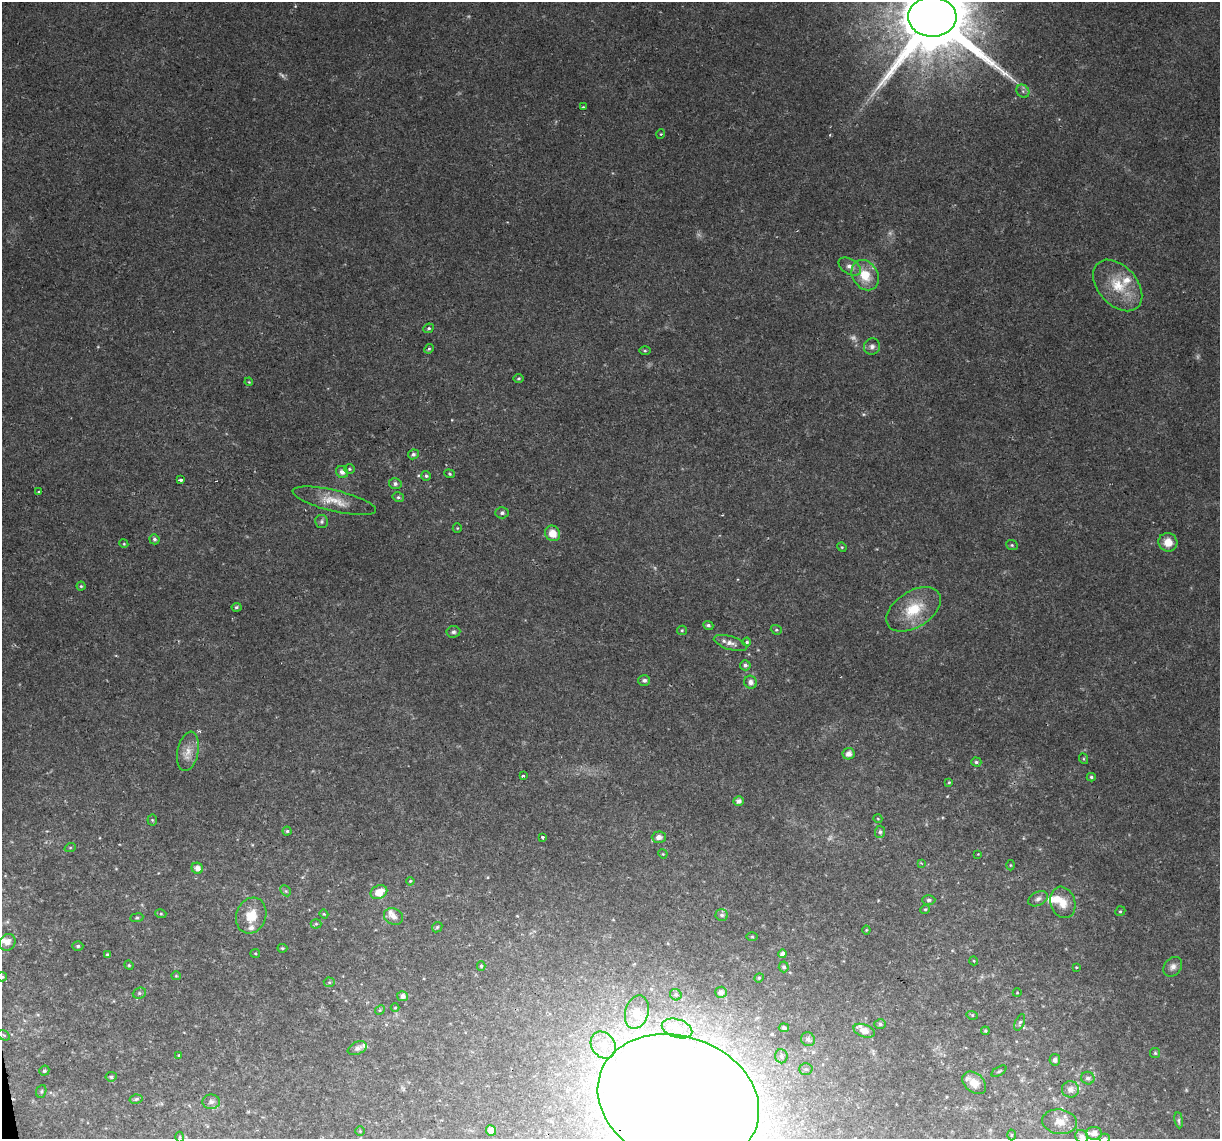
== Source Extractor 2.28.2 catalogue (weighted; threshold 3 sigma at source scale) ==
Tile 7 of 4 x 4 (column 3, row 2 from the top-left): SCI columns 2437-3654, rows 2346-3482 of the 4872 x 4645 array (HDU 1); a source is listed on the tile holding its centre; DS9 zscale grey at full resolution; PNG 1222 x 1141 px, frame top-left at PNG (2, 2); each listed source drawn as its Kron ellipse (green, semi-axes under 4 px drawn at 4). Shown black and unused: <1% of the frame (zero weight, under 2 of 3 exposures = <1% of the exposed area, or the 3 px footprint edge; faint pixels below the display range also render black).
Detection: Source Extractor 2.28.2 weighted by HDU 2 'WHT'; one run over the whole footprint, this tile lists its part. Background 0.0408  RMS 0.0036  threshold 0.0161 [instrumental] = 3 sigma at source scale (4.5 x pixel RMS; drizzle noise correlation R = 1.50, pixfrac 1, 0.0396/0.0396 arcsec/px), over >= 5 px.
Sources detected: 159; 5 too faint to see at this stretch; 1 cosmic-ray / hot-pixel residue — neither listed nor drawn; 12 inside a brighter listed object's ellipse — not listed separately; the other 141 listed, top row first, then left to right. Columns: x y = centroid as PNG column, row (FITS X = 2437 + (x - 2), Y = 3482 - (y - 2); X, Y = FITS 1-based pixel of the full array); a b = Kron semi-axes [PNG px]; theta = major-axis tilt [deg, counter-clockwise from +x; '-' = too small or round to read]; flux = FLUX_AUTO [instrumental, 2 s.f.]
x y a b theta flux
932 17 24 20 -1 6600
1023 91 7 6 - 0.88
584 107 4 3 - 0.52
661 134 5 3 - 0.32
850 266 12 7 -31 2.1
865 275 16 12 -57 8.3
1118 285 30 19 -48 12
429 328 5 4 - 0.62
872 346 8 8 - 1.4
429 349 5 4 - 0.53
645 351 5 3 - 0.42
519 378 5 4 - 0.54
249 382 4 3 - 0.33
413 454 5 5 - 0.85
349 469 5 4 - 0.54
342 472 6 5 - 1.8
449 474 5 4 - 0.5
426 476 5 5 - 0.67
181 479 3 3 - 0.78
395 484 6 5 - 1.1
39 492 3 3 - 0.8
398 497 6 4 -12 0.68
334 501 43 10 -14 7.4
502 513 6 5 - 0.96
322 521 7 6 - 0.8
457 528 5 4 - 0.35
553 533 8 7 - 4.8
154 539 5 5 - 0.85
1168 542 9 9 - 4.6
124 544 4 3 - 0.35
1012 545 6 4 -22 0.55
842 547 5 4 - 0.4
81 586 4 4 - 0.52
236 607 5 4 - 0.63
914 609 30 18 33 13
708 625 5 4 - 0.76
682 630 5 4 - 0.5
776 630 6 4 -19 0.51
453 632 7 6 - 0.9
747 642 4 4 - 0.58
730 643 17 6 -17 2.6
745 665 5 5 - 1
644 680 6 5 - 1.2
751 682 6 6 - 1.9
188 751 20 10 79 4.2
848 754 6 5 - 2.3
1084 759 5 3 - 0.37
976 762 5 4 - 0.64
523 776 3 3 - 0.69
1091 777 4 3 - 0.59
949 782 4 4 - 0.39
739 801 5 4 - 1.6
878 819 4 3 - 0.29
152 820 5 5 - 0.43
287 831 4 4 - 0.56
880 832 6 5 - 0.66
543 837 3 3 - 2.4
659 837 7 5 2 1.8
70 848 6 3 19 0.41
663 854 5 4 - 0.35
978 854 3 3 - 0.19
921 863 3 3 - 0.28
1010 865 5 3 - 0.33
197 868 6 5 - 2.2
410 881 4 3 - 0.36
286 891 6 4 -45 0.57
379 892 8 6 25 5.7
1038 899 10 6 27 1.5
929 900 6 4 0 0.73
1063 902 16 12 -72 5
925 909 5 4 - 0.44
1120 911 5 4 - 0.52
161 914 5 3 - 0.44
324 914 4 3 - 0.4
722 915 6 5 - 1
251 916 18 15 70 7
394 916 10 8 -27 2.3
137 918 6 3 8 0.47
316 924 5 5 - 0.55
437 927 6 4 45 0.51
866 930 4 4 - 0.34
752 937 5 3 - 0.41
7 942 9 7 56 2.3
78 946 5 4 - 0.63
282 948 5 4 - 0.53
255 953 5 4 - 0.41
782 954 4 4 - 1.4
108 955 3 3 - 0.54
974 961 4 3 - 0.28
129 965 5 4 - 0.43
481 966 5 4 - 0.47
784 967 5 5 - 0.87
1077 967 3 2 - 0.46
1173 967 11 8 49 1.8
176 976 5 4 - 0.4
2 977 5 4 - 0.46
759 978 5 4 - 0.4
329 982 5 5 - 0.47
721 992 5 5 - 1.4
139 993 7 5 22 0.78
1017 993 4 3 - 0.26
676 995 6 5 - 0.78
403 996 5 5 - 1.9
395 1008 4 3 - 0.3
380 1010 5 4 - 0.43
637 1012 17 11 74 4.7
972 1015 6 3 -17 0.43
1020 1022 9 4 67 0.75
880 1024 6 5 - 0.68
677 1028 16 9 -18 4.8
784 1028 5 4 - 0.83
864 1031 11 6 -20 3.4
985 1031 4 3 - 0.43
4 1035 6 4 -30 0.5
808 1039 7 6 - 1.2
603 1045 14 11 -54 5.7
357 1048 10 6 23 1.5
1155 1053 5 5 - 0.5
179 1055 4 3 - 0.31
781 1056 7 6 - 1.2
1055 1060 6 5 - 1.1
806 1069 7 5 -2 0.74
44 1071 5 4 - 0.59
999 1071 8 3 30 0.45
111 1077 6 5 - 0.79
1088 1078 7 6 - 1.2
974 1083 13 9 -41 4
1070 1089 8 8 - 2.3
41 1091 6 5 - 0.59
136 1099 6 4 11 0.73
678 1100 83 63 -19 2000
211 1102 9 7 -2 1.4
1179 1120 8 4 -82 0.62
1060 1122 17 12 -7 4.8
491 1130 5 5 - 2.2
360 1131 5 5 - 0.43
1094 1133 8 6 1 2.7
1011 1135 5 3 - 0.45
1082 1136 7 6 - 2
180 1137 5 3 - 0.31
1104 1138 5 5 - 0.63
Overlapping masked pixels (flux is a lower limit): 2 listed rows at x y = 932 17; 678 1100
Isophote crosses this tile's border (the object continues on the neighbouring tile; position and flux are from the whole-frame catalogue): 5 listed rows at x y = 932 17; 2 977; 678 1100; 1082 1136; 1104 1138